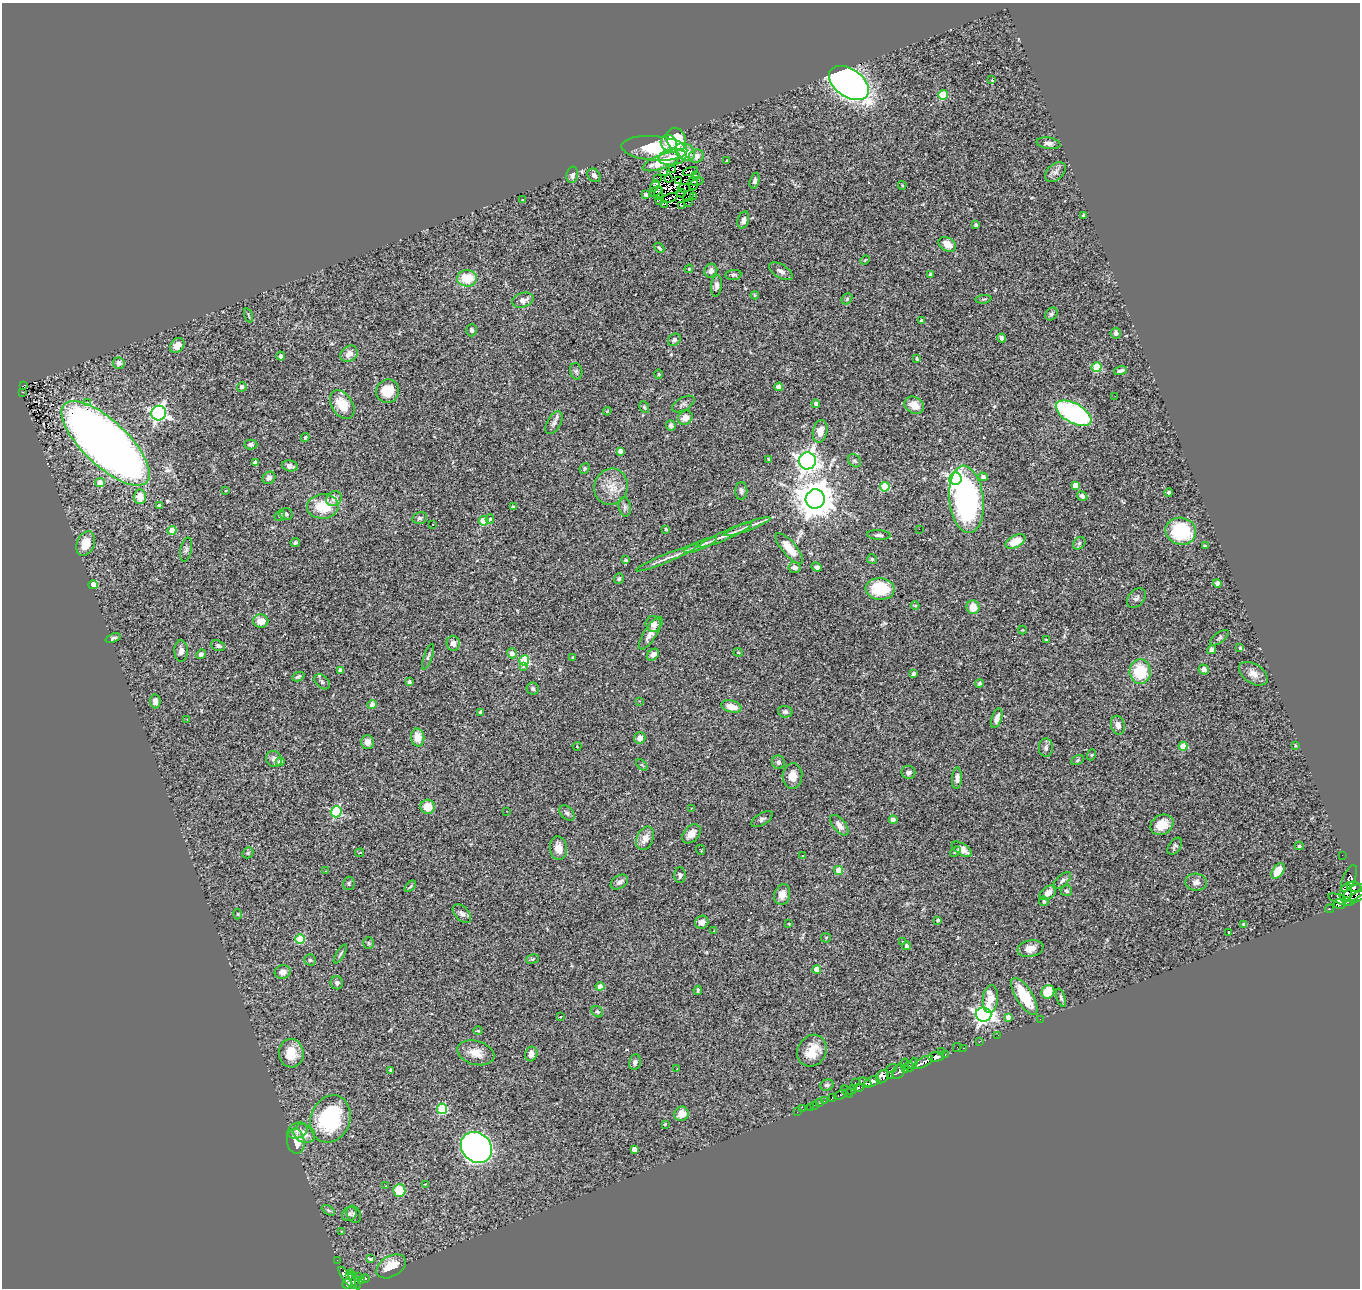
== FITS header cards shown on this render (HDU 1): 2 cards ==
NAXIS1  =                 1358
NAXIS2  =                 1286

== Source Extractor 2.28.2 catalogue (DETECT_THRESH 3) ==
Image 1358 x 1286 px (HDU 1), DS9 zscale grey, 1 PNG px = 1 image px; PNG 1362 x 1290 px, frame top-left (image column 1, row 1286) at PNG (2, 3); each listed source drawn as its Kron ellipse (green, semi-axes under 4 px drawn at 4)
Background 0.433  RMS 0.041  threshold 0.123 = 3 sigma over >= 5 px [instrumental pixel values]
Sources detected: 359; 12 with non-positive FLUX_AUTO (blend fragments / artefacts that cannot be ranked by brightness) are neither listed nor drawn; the other 347 listed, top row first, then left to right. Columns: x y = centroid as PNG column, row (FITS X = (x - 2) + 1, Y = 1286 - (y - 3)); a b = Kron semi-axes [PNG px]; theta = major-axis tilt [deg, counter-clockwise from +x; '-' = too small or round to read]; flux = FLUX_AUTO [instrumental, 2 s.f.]
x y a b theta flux
992 79 4 2 - 25
849 83 22 14 -34 1600
943 95 5 4 - 110
676 139 12 9 -67 80
669 143 8 7 - 28
1049 143 12 5 -9 11
654 148 33 12 -4 130
685 152 10 8 -29 60
696 156 7 6 - 21
673 157 14 8 7 24
727 161 3 2 - 3.1
661 162 20 7 21 56
673 170 3 2 - 6.2
663 172 4 3 - 19
690 172 8 4 16 3.5
1055 172 12 8 44 12
572 175 8 6 78 10
594 175 7 6 - 12
696 175 3 2 - 13
657 179 3 2 - 1.2
668 179 4 2 - 2.9
679 181 3 2 - 5.5
696 181 8 3 1 9.7
755 181 8 4 76 7.5
694 185 5 2 - 3.4
902 185 4 4 - 3.1
655 186 6 3 59 8.7
684 188 6 2 -1 1.9
656 191 7 3 30 5.2
658 193 7 3 77 2.9
681 193 5 3 - 3.9
646 195 4 3 - 6.3
689 196 7 2 52 4.8
694 196 3 2 - 4
669 198 9 3 21 6.6
522 200 3 3 - 5.4
659 200 3 2 - 2.6
688 202 4 2 - 2.7
664 204 4 2 - 1.6
681 205 3 2 - 10
1084 215 3 3 - 4
743 220 9 5 71 11
976 225 4 4 - 5.9
947 244 9 6 -32 30
659 248 6 3 -44 3.7
865 260 5 3 - 2.4
689 269 4 4 - 2.5
711 271 7 6 - 12
781 271 13 6 -31 13
930 274 3 3 - 6.6
733 275 8 5 7 5.4
467 278 10 8 1 70
716 286 11 5 85 10
755 295 4 4 - 2.8
847 299 6 5 - 4.4
983 299 8 3 5 4
523 300 11 7 18 18
1051 314 7 5 50 6.2
248 315 7 3 -71 3.2
921 321 4 4 - 3.9
472 330 6 5 - 7
1116 333 5 5 - 5.7
1002 338 4 4 - 9.8
674 340 7 5 43 7.7
177 345 8 6 45 25
349 354 9 7 37 21
281 356 4 4 - 9.6
917 359 3 3 - 4.1
119 363 6 5 - 12
1096 367 5 5 - 120
576 371 8 6 -78 5.7
1120 371 7 3 15 7.3
658 374 5 3 - 2.5
24 385 4 3 - 15
242 387 5 4 - 8.5
779 387 4 4 - 38
388 391 12 11 - 64
22 392 3 2 - 8.5
1115 396 2 2 - 4
87 402 2 2 - 21
683 404 12 6 30 9.2
816 404 4 4 - 9.4
342 405 16 10 -57 57
914 405 10 8 -29 31
644 407 6 5 - 4.5
607 411 4 4 - 2.6
159 413 7 7 - 840
1074 413 19 9 -29 620
685 418 8 6 40 23
554 423 12 7 60 11
671 426 5 4 - 8
820 431 11 7 79 28
305 438 4 3 - 3.2
106 443 57 22 -43 3900
251 445 7 5 0 6.3
620 451 4 4 - 16
769 459 4 3 - 4.7
807 461 8 8 - 1700
854 461 7 5 -47 5.8
255 463 4 4 - 19
290 466 8 5 -13 9.8
585 468 5 4 - 6.2
983 477 4 4 - 7.5
269 478 7 5 39 8.3
955 479 6 6 - 690
100 483 5 4 - 26
1075 485 4 4 - 22
611 487 18 16 69 45
885 487 5 5 - 140
226 490 3 2 - 2.3
741 491 9 6 -90 7.5
1169 492 4 3 - 4.8
1082 496 5 4 - 9.2
140 497 7 6 - 32
334 499 8 7 - 21
815 499 9 9 - 7900
966 499 34 17 -84 640
159 505 4 3 - 13
323 506 16 12 2 81
513 507 4 3 - 3
625 507 9 6 -81 8
286 514 6 6 - 7.1
280 516 6 5 - 4.4
420 518 7 5 14 7.1
490 519 5 4 - 5.4
484 521 5 4 - 100
432 524 3 2 - 2.5
747 527 25 4 20 17
666 529 3 3 - 4.2
919 529 2 2 - 41
172 530 4 4 - 45
1181 531 15 13 -14 180
726 535 28 4 24 22
879 535 12 5 -3 8.3
1015 541 11 6 29 57
295 543 5 4 - 4.6
1079 543 7 5 47 4.8
86 544 13 8 69 47
700 545 18 4 22 15
1205 546 4 3 - 3.3
789 548 19 7 -49 51
186 550 12 5 79 8.6
667 558 34 4 23 22
872 559 5 5 - 4.6
625 560 3 3 - 5.3
817 567 5 4 - 8.7
794 568 6 5 - 10
619 579 5 5 - 4.7
1217 583 4 4 - 12
93 585 5 4 - 26
880 589 14 11 -4 120
1136 598 11 7 47 9.4
915 606 4 3 - 2.3
973 607 7 6 - 35
261 621 7 6 - 25
653 624 8 7 - 19
1022 630 4 4 - 2.6
651 633 19 6 56 24
113 638 8 4 21 5.5
1219 638 11 5 37 5.8
1046 640 4 3 - 2.4
453 643 7 6 - 14
218 646 7 5 -21 6.9
1240 648 4 3 - 5.9
1212 650 5 4 - 6.1
181 651 11 6 -90 12
738 652 4 4 - 2.9
512 653 5 5 - 14
201 654 5 4 - 8
653 655 7 5 43 13
428 657 13 3 70 5.4
573 657 3 3 - 3.3
524 660 5 5 - 160
524 667 3 3 - 33
1204 669 5 5 - 12
340 670 4 3 - 8.1
1140 671 12 10 -87 99
913 673 4 3 - 8.3
1253 674 16 9 -33 23
298 676 6 3 27 5.4
322 682 9 6 -44 7
409 682 3 3 - 5.8
979 683 4 4 - 7.1
533 689 6 6 - 6.4
155 701 7 5 -82 14
639 701 3 3 - 2
372 704 5 4 - 16
731 707 10 6 -14 33
480 712 4 3 - 6.3
785 712 7 6 - 8.8
997 718 10 5 71 16
187 720 3 2 - 1.7
1118 725 9 7 -76 16
418 737 9 6 -85 36
640 738 6 5 - 19
367 742 7 6 - 19
1295 745 4 2 - 2.1
577 746 4 4 - 2.8
1183 746 4 4 - 43
1046 748 9 7 -87 9.1
1091 755 5 3 - 2.7
274 759 8 7 - 11
1078 760 7 4 28 4.2
280 762 4 4 - 14
778 762 7 6 - 8.2
642 765 7 4 -44 3.7
908 772 7 6 - 9.1
792 776 13 10 85 32
957 778 10 5 85 12
428 807 7 7 - 37
691 808 3 2 - 3
507 811 3 2 - 2.3
336 812 5 5 - 220
567 813 9 6 -45 7.6
762 819 12 6 32 6.8
893 820 4 4 - 12
839 825 12 6 -50 17
1162 825 12 9 31 42
691 834 11 7 47 22
645 838 12 8 67 24
1175 846 9 5 55 6.9
1299 846 4 4 - 3
559 848 12 8 -82 25
962 849 11 5 -31 21
701 850 5 3 - 2.5
955 852 6 3 40 3.7
248 853 6 5 - 4.2
360 853 4 2 - 2.2
1342 855 2 2 - 1.2
803 856 3 3 - 12
839 870 4 4 - 62
326 871 3 2 - 2.1
1278 871 9 5 54 45
680 875 8 5 90 6.6
1349 878 14 6 66 200
1062 881 11 5 43 8.6
619 882 9 6 32 11
1196 882 11 8 -3 13
349 883 6 6 - 4.8
410 886 7 4 46 4
1354 887 7 5 -8 250
1066 891 6 5 - 6.4
1355 892 12 6 30 410
1048 893 9 6 38 17
1346 893 9 6 77 360
782 895 10 8 73 23
1357 897 9 4 27 310
1341 900 13 4 -19 650
1044 901 5 4 - 6.7
1340 904 6 5 - 420
1330 909 4 3 - 34
238 914 5 3 - 2.7
462 914 11 6 -46 11
938 920 3 3 - 5.6
702 922 7 6 - 15
789 924 3 2 - 2.7
1243 924 4 4 - 4.5
714 931 3 3 - 2.8
1229 933 3 3 - 4.7
826 938 5 5 - 2.7
300 939 5 4 - 110
903 942 3 3 - 16
369 943 6 5 - 4.5
906 946 4 4 - 6.8
1030 949 13 8 10 25
340 954 11 3 59 4.9
532 959 7 4 16 3.3
310 960 5 5 - 5.2
817 969 4 4 - 56
283 972 8 6 16 20
337 983 6 6 - 7.3
600 986 4 4 - 26
698 990 4 3 - 3.6
1048 992 7 6 - 57
1024 996 21 8 -58 98
1061 998 9 4 -71 6.1
990 999 14 7 84 41
597 1012 6 5 - 4.5
984 1015 8 7 - 1100
561 1017 4 3 - 2.6
1008 1017 4 4 - 11
1040 1019 2 2 - 71
478 1031 5 3 - 2.3
998 1035 3 2 - 2.3
980 1041 3 2 - 3.7
957 1047 4 2 - 15
963 1048 3 2 - 15
812 1051 16 14 58 49
941 1052 3 2 - 2.9
291 1053 14 12 -82 45
476 1053 19 12 -15 37
531 1054 7 6 - 18
945 1054 3 2 - 16
936 1057 8 4 2 160
635 1062 8 6 78 8.2
923 1062 11 5 27 260
913 1063 6 3 68 46
905 1064 6 3 -88 78
910 1067 5 3 - 48
892 1068 5 3 - 56
677 1069 3 2 - 14
906 1069 3 3 - 71
391 1070 4 3 - 6.7
899 1072 8 5 57 260
890 1075 3 3 - 48
883 1077 7 5 53 260
872 1082 8 5 18 430
855 1083 3 2 - 10
865 1083 7 4 -35 200
827 1085 7 5 19 6.9
859 1088 5 3 - 89
851 1090 5 4 - 390
847 1092 7 3 -48 130
840 1095 7 4 23 33
832 1098 3 3 - 53
824 1101 3 2 - 3.1
820 1103 3 2 - 4.5
815 1105 3 2 - 9.4
810 1107 2 2 - 4.7
442 1109 5 5 - 150
803 1109 3 2 - 4.6
797 1112 2 2 - 1.7
681 1114 7 7 - 33
330 1119 24 19 69 270
665 1124 3 3 - 3.1
297 1131 10 7 26 12
304 1134 11 9 -29 23
296 1141 12 9 -82 47
476 1147 17 14 -44 1400
634 1149 4 3 - 13
426 1184 3 3 - 5.5
386 1186 3 2 - 3.6
399 1191 6 6 - 80
328 1210 7 4 -30 5
349 1214 8 6 42 8.5
354 1214 9 6 -62 7.7
341 1231 4 3 - 3.5
371 1258 3 3 - 230
337 1260 2 2 - 3.5
391 1266 16 10 31 68
350 1276 4 3 - 60
359 1276 3 2 - 5.3
347 1278 13 5 -52 240
365 1278 4 3 - 31
354 1279 11 4 -63 120
361 1280 3 3 - 36
347 1284 5 4 - 120
At the frame edge (FLAGS 8, measured only in part): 1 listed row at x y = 1357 897
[12 non-positive-flux detections neither listed nor drawn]